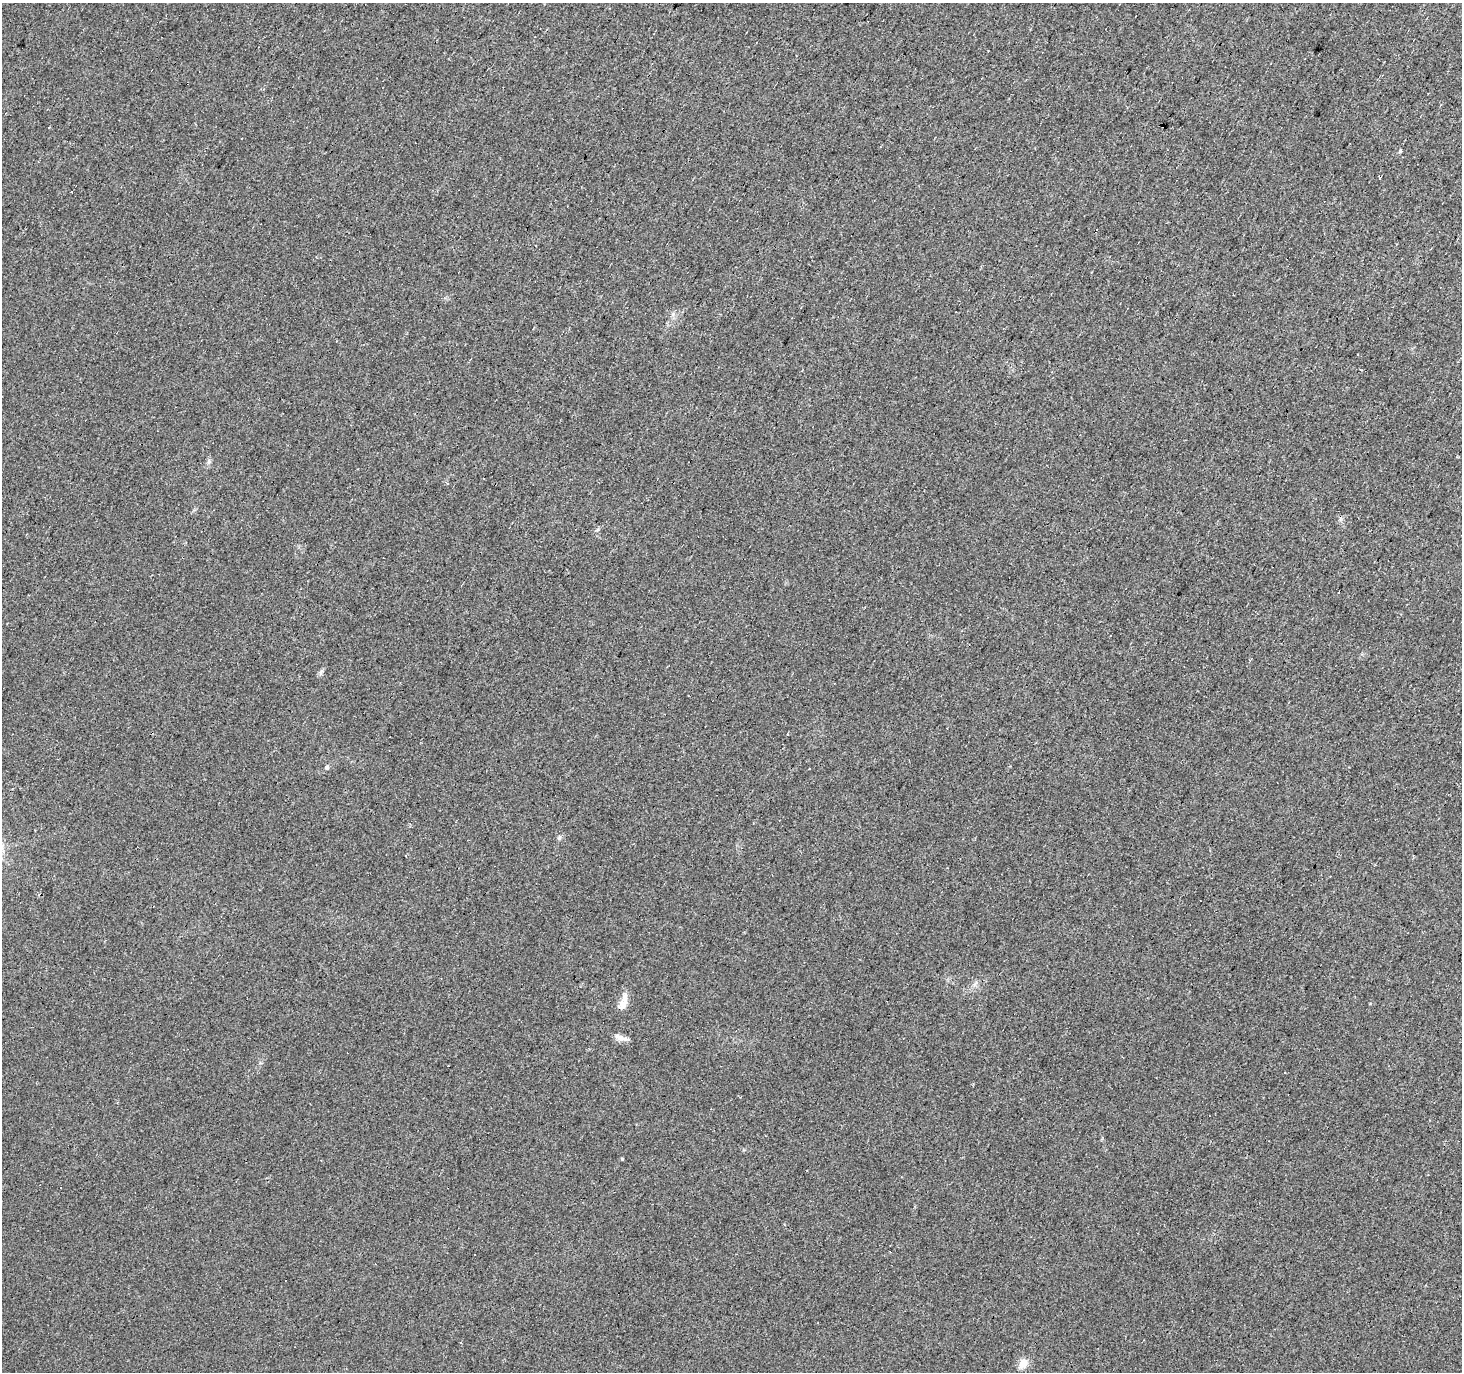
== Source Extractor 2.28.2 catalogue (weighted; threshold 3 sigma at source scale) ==
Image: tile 10 of 4 x 4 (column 2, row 3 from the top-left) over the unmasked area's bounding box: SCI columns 1461-2920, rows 1558-2927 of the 5844 x 5921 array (HDU 1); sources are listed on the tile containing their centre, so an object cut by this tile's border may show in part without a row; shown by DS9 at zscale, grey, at full resolution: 1 PNG px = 1 image px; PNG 1464 x 1374 px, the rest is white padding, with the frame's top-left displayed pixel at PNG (2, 3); no overlay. <1% of this frame is shown black and not used: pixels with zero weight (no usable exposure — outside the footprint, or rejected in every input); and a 3 px margin inside the footprint's outer edge (the drizzle kernel's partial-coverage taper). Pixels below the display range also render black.
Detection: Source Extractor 2.28.2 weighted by HDU 2 'WHT'; one run over the whole footprint, this tile lists its part. Background 0.0217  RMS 0.0064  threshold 0.0287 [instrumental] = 3 sigma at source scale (4.5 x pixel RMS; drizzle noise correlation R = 1.50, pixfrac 1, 0.0396/0.0396 arcsec/px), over >= 5 px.
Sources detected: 22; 9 cosmic-ray / hot-pixel residue — not listed; the other 13 listed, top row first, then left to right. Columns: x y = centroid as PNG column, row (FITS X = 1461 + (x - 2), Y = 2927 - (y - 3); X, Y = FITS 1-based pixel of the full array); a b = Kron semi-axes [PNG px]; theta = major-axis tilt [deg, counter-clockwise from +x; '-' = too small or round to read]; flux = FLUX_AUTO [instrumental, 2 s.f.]
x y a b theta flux
49 127 2 2 - 0.45
1400 151 4 3 - 2
1380 178 4 3 - 0.99
536 246 3 3 - 1.5
209 462 8 5 83 1.5
597 530 6 4 19 0.83
321 672 8 4 54 1.4
327 767 6 5 - 1.2
810 768 2 2 - 0.55
559 838 6 5 - 1.1
623 1002 24 8 74 6.1
618 1037 13 8 -21 4
1023 1364 11 9 54 6.3
Unlisted compact peaks at least as high as the median listed source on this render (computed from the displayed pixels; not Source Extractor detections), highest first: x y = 622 1159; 673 314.